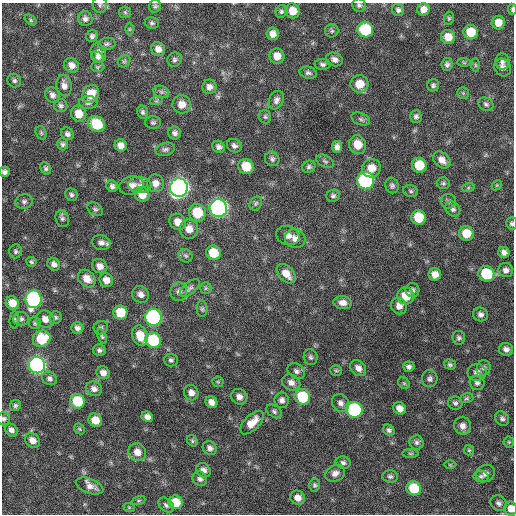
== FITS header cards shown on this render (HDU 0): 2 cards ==
NAXIS1  =                  512 / Axis length
NAXIS2  =                  512 / Axis length

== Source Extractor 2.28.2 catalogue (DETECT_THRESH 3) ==
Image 512 x 512 px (HDU 0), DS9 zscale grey, 1 PNG px = 1 image px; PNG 516 x 516 px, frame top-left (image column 1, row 512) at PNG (2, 3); each listed source drawn as its Kron ellipse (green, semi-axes under 4 px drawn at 4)
Background 586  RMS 18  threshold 53.9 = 3 sigma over >= 5 px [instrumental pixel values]
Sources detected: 216; all 216 listed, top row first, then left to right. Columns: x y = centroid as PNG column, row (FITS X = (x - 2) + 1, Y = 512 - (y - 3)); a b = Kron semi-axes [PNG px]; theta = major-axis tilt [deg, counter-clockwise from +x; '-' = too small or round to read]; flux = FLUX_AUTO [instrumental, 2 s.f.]
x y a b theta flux
100 5 8 7 - 3400
359 5 7 6 - 3300
155 6 6 5 - 2400
423 9 6 6 - 8000
512 9 5 3 - 2400
398 10 6 6 - 3300
281 11 6 6 - 2600
293 11 7 7 - 16000
125 12 6 5 - 2100
449 18 7 5 76 1800
85 19 7 7 - 4500
31 20 7 4 -38 1900
152 23 7 5 -17 2600
498 23 7 6 - 12000
129 29 6 4 90 1300
365 30 8 7 - 72000
332 31 7 6 - 2700
471 32 7 7 - 22000
272 34 6 6 - 8300
92 36 6 5 - 3300
448 37 7 7 - 14000
107 44 9 6 10 3000
158 49 7 6 - 7600
98 53 9 7 -68 7100
277 56 7 7 - 12000
98 57 7 5 -35 3000
334 59 9 6 -18 5700
175 60 7 7 - 3300
124 61 7 5 42 2000
502 62 8 7 - 4200
464 63 7 4 -1 1800
323 64 8 5 -3 3200
447 64 6 5 - 3100
72 65 8 7 - 7400
475 65 7 4 -89 1900
97 67 7 5 1 1900
503 68 9 8 - 5200
308 73 9 6 -13 3500
14 81 7 6 - 2900
360 84 9 8 - 18000
64 85 11 7 -80 7200
433 85 6 6 - 2800
209 87 7 7 - 6000
161 92 8 6 -21 3100
463 93 5 5 - 2000
91 94 9 8 - 21000
52 95 8 7 - 5400
276 100 10 7 65 5200
156 101 6 4 18 2000
88 103 9 6 1 3700
182 104 9 9 - 11000
486 104 8 6 -33 3000
61 106 6 6 - 3100
143 112 7 5 -76 2800
79 114 8 7 - 16000
416 116 6 5 - 3300
265 117 7 6 - 2400
361 119 9 6 -20 3000
153 122 8 6 0 2600
97 124 9 7 -40 39000
41 133 7 5 -70 2200
175 133 6 6 - 4100
67 134 7 6 - 3800
63 144 6 5 - 3000
121 145 6 6 - 7800
358 145 9 8 - 16000
234 146 7 6 - 4000
219 147 6 5 - 4200
337 147 6 5 - 5200
165 149 10 6 15 3500
272 159 7 7 - 3500
442 160 10 7 -44 9000
325 161 9 6 -29 2900
419 165 7 7 - 24000
246 166 8 7 - 24000
309 167 7 6 - 2900
46 168 6 5 - 2800
371 168 9 9 - 14000
5 172 5 5 - 3800
366 181 8 8 - 240000
155 183 9 8 - 9000
443 183 6 6 - 2400
140 185 11 8 -7 6700
497 185 6 4 45 1400
112 186 6 5 - 3600
131 186 12 9 16 9300
392 186 8 6 -68 3100
179 188 9 9 - 890000
468 188 6 4 19 1700
411 191 7 6 - 2500
142 194 8 7 - 16000
71 195 6 6 - 3000
333 196 7 6 - 2900
24 201 8 7 - 4300
448 201 7 7 - 3300
256 203 7 5 58 2500
218 208 9 8 - 500000
95 209 8 6 -34 2800
453 209 8 7 - 4000
197 213 9 8 - 36000
419 217 7 7 - 32000
62 219 8 6 -75 3200
178 222 8 7 - 12000
512 223 6 5 - 2500
189 229 9 9 - 12000
466 233 7 7 - 21000
288 235 12 9 -18 8600
295 239 10 9 - 8400
101 243 9 7 -13 5600
16 251 7 6 - 3000
504 252 5 5 - 4900
213 253 7 7 - 29000
186 256 7 6 - 2800
31 262 5 5 - 2100
54 264 7 6 - 5000
100 266 8 7 - 8300
506 270 7 7 - 5100
286 274 11 7 -47 14000
435 274 6 6 - 10000
486 274 8 7 - 46000
87 279 10 7 -46 12000
106 280 7 6 - 9200
190 288 12 6 40 4000
206 288 6 5 - 2000
412 290 7 7 - 3800
179 292 9 8 - 5700
140 294 9 8 - 6600
406 296 9 8 - 22000
34 299 9 8 - 240000
12 303 7 6 - 14000
343 303 9 6 -9 7400
399 306 8 7 - 7000
202 309 8 5 -90 2400
120 313 7 7 - 31000
480 314 7 7 - 4900
153 317 8 8 - 320000
55 318 6 6 - 2800
21 319 7 7 - 3500
45 319 9 8 - 9700
14 320 8 5 85 2300
35 323 6 6 - 2300
77 328 6 6 - 4900
101 328 7 6 - 2500
102 336 8 4 -65 2000
140 336 10 7 -70 20000
459 338 7 6 - 2900
42 339 9 8 - 43000
153 340 8 7 - 72000
506 349 7 6 - 5100
99 350 6 6 - 3300
310 357 8 7 - 3000
171 360 7 6 - 2900
450 364 6 5 - 2600
37 365 8 8 - 430000
409 367 5 5 - 3500
358 368 9 7 -46 7100
484 368 8 7 - 3400
336 370 6 5 - 2100
296 371 9 7 -35 4400
103 373 7 6 - 6800
477 373 9 8 - 6700
50 378 8 6 -29 3900
430 379 8 8 - 3900
218 382 5 5 - 1800
291 383 9 8 - 6900
404 383 6 5 - 1800
477 383 7 7 - 3900
94 389 8 7 - 5900
191 393 8 7 - 7300
239 397 8 7 - 7000
302 397 8 7 - 53000
467 398 7 5 16 2000
282 400 7 7 - 5100
77 401 7 7 - 42000
211 402 6 5 - 7500
341 403 9 8 - 5800
455 403 7 6 - 3300
15 405 6 5 - 2400
400 408 7 6 - 8000
354 410 8 8 - 150000
274 411 9 6 -34 3000
147 417 6 5 - 5800
502 418 8 6 -48 3400
4 419 6 6 - 2900
95 420 7 6 - 15000
252 423 15 7 45 16000
462 426 9 8 - 7100
79 429 6 5 - 1700
11 430 7 5 -46 5100
389 430 6 5 - 2900
32 440 8 6 -38 8800
192 441 6 5 - 1800
417 442 7 7 - 3300
509 442 5 5 - 1700
210 448 7 6 - 4900
469 450 5 5 - 1700
137 452 9 8 - 11000
410 454 8 4 0 1800
343 462 7 6 - 3400
450 465 6 4 0 1300
203 470 8 6 -49 5400
335 473 10 8 25 6200
485 474 10 8 32 5900
390 476 8 6 -2 3100
481 476 7 5 -9 2800
200 479 8 6 -43 4400
315 485 6 5 - 2300
89 486 14 7 -21 8100
414 488 7 7 - 40000
298 498 7 7 - 9100
139 501 7 3 19 1500
175 502 7 6 - 26000
499 503 8 7 - 4300
166 505 9 6 -42 3400
129 507 6 3 -19 1400
511 509 7 6 - 11000
At the frame edge (FLAGS 8, measured only in part): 7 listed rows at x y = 100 5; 359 5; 512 9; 5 172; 512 223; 4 419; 511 509